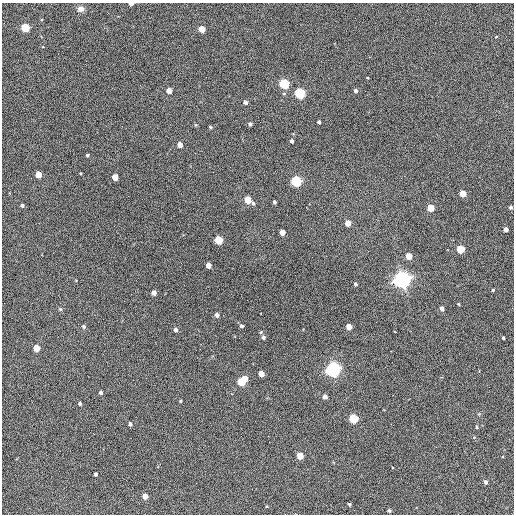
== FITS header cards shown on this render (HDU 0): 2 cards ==
NAXIS1  =                  512 / Axis length
NAXIS2  =                  512 / Axis length

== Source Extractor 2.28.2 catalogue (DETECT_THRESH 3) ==
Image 512 x 512 px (HDU 0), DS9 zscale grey, 1 PNG px = 1 image px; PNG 516 x 516 px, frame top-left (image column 1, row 512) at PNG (2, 3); no overlay
Background 429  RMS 22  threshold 66.4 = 3 sigma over >= 5 px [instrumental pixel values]
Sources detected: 66; all 66 listed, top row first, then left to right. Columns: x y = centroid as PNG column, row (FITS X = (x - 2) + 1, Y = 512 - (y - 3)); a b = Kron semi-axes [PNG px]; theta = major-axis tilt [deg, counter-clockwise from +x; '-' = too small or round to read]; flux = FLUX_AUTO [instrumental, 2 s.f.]
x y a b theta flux
131 4 4 2 - 6.4e+03
80 9 7 6 - 7.7e+03
25 27 4 4 - 1.1e+05
202 29 4 4 - 3.9e+04
496 37 4 2 - 9.7e+02
284 84 5 4 - 1.9e+05
169 91 4 4 - 2.0e+04
355 91 4 4 - 3.6e+03
300 93 5 4 - 2.4e+05
246 102 4 4 - 5.5e+03
319 122 3 3 - 2.8e+03
250 124 4 4 - 4.0e+03
210 127 4 3 - 1.9e+03
292 141 4 3 - 3.6e+03
180 145 4 4 - 1.4e+04
87 155 3 3 - 2.2e+03
38 175 4 4 - 3.1e+04
115 177 4 4 - 2.6e+04
296 181 5 5 - 2.3e+05
463 194 4 4 - 2.5e+04
248 200 5 4 - 4.3e+04
274 202 4 3 - 3.1e+03
253 203 5 4 - 2.6e+03
22 205 4 3 - 3.2e+03
511 207 4 4 - 2.7e+03
431 208 4 4 - 4.9e+04
348 223 4 4 - 2.5e+04
506 229 4 4 - 8.6e+03
282 232 4 4 - 1.8e+04
219 240 5 4 - 8.5e+04
460 249 5 4 - 6.0e+04
409 256 4 4 - 3.2e+04
208 265 4 4 - 1.6e+04
402 279 6 6 - 1.1e+06
355 284 4 3 - 2.7e+03
493 290 3 3 - 1.5e+03
154 293 4 4 - 1.1e+04
458 304 3 3 - 1.2e+03
442 308 4 4 - 6.4e+03
60 309 5 4 - 1.8e+03
217 315 4 4 - 6.9e+03
241 326 4 4 - 3.3e+03
84 327 5 4 - 2.7e+03
349 327 4 4 - 2.1e+04
175 330 4 4 - 4.4e+03
261 332 4 4 - 1.6e+03
263 337 4 4 - 4.4e+03
503 338 3 2 - 1.6e+03
36 348 4 4 - 3.1e+04
333 369 5 5 - 7.6e+05
261 374 4 4 - 2.2e+04
245 379 4 4 - 3.0e+04
241 382 5 5 - 8.0e+04
101 392 4 3 - 4.0e+03
325 397 4 4 - 7.5e+03
180 401 3 3 - 1.5e+03
80 404 4 4 - 3.1e+03
354 419 5 4 - 1.3e+05
130 424 4 3 - 4.0e+03
477 427 4 3 - 1.7e+03
300 456 4 4 - 3.3e+04
95 474 4 3 - 3.0e+03
485 482 4 3 - 4.2e+03
145 496 4 4 - 1.9e+04
349 504 3 3 - 2.0e+03
389 510 4 4 - 2.7e+03
At the frame edge (FLAGS 8, measured only in part): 1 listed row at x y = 131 4